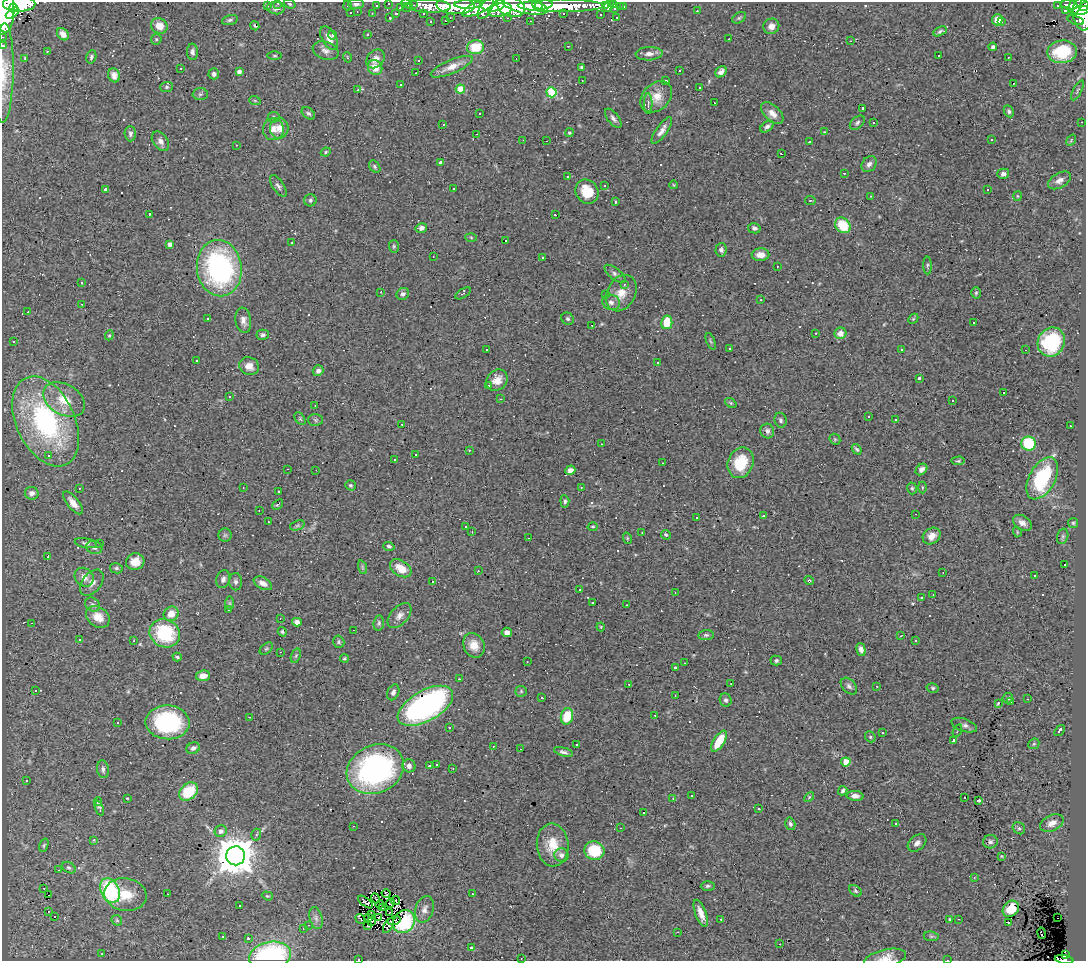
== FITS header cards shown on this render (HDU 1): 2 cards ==
NAXIS1  =                 1084
NAXIS2  =                  959

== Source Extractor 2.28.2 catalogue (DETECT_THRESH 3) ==
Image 1084 x 959 px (HDU 1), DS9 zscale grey, 1 PNG px = 1 image px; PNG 1088 x 963 px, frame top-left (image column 1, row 959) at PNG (2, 2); each listed source drawn as its Kron ellipse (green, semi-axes under 4 px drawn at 4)
Background 0.845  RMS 0.071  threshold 0.212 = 3 sigma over >= 5 px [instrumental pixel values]
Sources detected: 474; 1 with non-positive FLUX_AUTO (blend fragments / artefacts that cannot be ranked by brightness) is neither listed nor drawn; the other 473 listed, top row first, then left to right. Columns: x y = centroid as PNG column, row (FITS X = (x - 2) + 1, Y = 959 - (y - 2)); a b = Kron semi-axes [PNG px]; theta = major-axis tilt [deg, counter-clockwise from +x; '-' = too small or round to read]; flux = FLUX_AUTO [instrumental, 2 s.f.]
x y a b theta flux
278 3 3 2 - 9.6
388 3 3 2 - 17
19 4 16 7 0 2700
290 4 6 4 -19 7.5
356 4 8 5 2 14
407 4 6 3 -35 44
468 4 14 4 0 910
614 4 3 3 - 7.4
414 5 3 2 - 5.6
455 5 19 8 -3 1700
493 5 12 6 6 690
537 5 5 3 - 370
543 5 9 4 9 670
561 5 43 6 0 1300
605 5 4 3 - 21
609 5 7 3 61 32
1069 5 8 5 -8 170
1076 5 9 6 68 330
267 6 3 3 - 7.4
347 6 5 4 - 6.3
376 6 3 2 - 7.1
429 6 22 6 -2 400
525 6 23 8 -12 2200
1057 6 2 2 - 4
1084 6 5 4 - 260
480 7 19 6 27 890
511 7 14 9 -18 1400
620 7 2 2 - 3.4
623 7 3 3 - 4.7
13 8 4 4 - 640
276 8 9 6 -5 18
400 8 3 2 - 3.9
406 8 4 3 - 8.1
486 8 12 6 61 510
615 8 3 3 - 14
5 9 23 9 -89 4100
500 10 12 6 14 590
1081 10 8 4 7 420
357 11 3 2 - 2.4
697 11 3 2 - 12
1065 11 3 2 - 5.9
351 12 3 2 - 6.1
12 13 7 4 34 600
372 13 2 2 - 4.4
396 13 3 2 - 5.5
563 13 3 2 - 4.1
423 14 3 2 - 7.5
601 14 2 2 - 4.5
1082 14 16 9 -82 850
617 17 2 2 - 3.6
390 18 3 3 - 5.8
450 18 2 2 - 4.7
508 18 3 2 - 8.4
739 18 7 5 30 8.5
230 20 8 5 16 10
997 20 5 5 - 49
1076 20 8 3 -17 27
431 21 3 2 - 4.8
446 21 2 2 - 3.6
530 21 2 2 - 3.3
1001 21 3 3 - 28
159 26 8 7 - 67
255 26 5 2 - 5.6
771 26 8 7 - 26
940 31 7 4 26 10
63 34 7 5 -47 30
368 34 3 2 - 5.2
332 35 4 3 - 8.2
2 37 2 2 - 7.2
329 38 13 7 -60 40
156 39 5 5 - 6.9
729 39 3 2 - 5.4
850 41 2 2 - 3.2
3 46 3 2 - 14
568 46 3 2 - 2.6
475 47 8 7 - 130
993 47 4 3 - 14
47 51 2 2 - 2.8
325 51 13 8 -19 27
192 52 8 5 -88 15
1062 52 15 11 4 180
649 54 13 6 3 28
939 55 3 3 - 48
275 56 7 3 0 6.3
91 57 7 5 73 11
347 57 5 3 - 4.9
1008 57 2 2 - 3.2
25 58 4 3 - 5.2
375 59 10 8 47 36
516 59 2 2 - 2.4
419 60 3 3 - 14
452 67 22 7 23 57
582 67 3 3 - 11
181 68 3 2 - 6.1
375 68 8 7 - 63
679 71 3 3 - 30
239 72 4 4 - 20
721 72 6 5 - 19
4 73 50 9 89 97
416 73 2 2 - 2.4
214 74 5 5 - 15
114 75 7 6 - 24
582 80 2 2 - 2.5
666 81 3 3 - 6.3
401 84 3 3 - 33
1013 84 2 2 - 3.3
167 87 6 5 - 9.2
699 87 3 3 - 18
460 89 5 4 - 130
358 90 3 3 - 68
1077 90 11 4 63 8.3
551 92 5 5 - 290
200 94 7 6 - 11
656 97 18 13 44 67
255 101 6 3 -20 5.6
648 103 10 3 -89 13
714 103 3 2 - 3
863 108 3 3 - 8.2
1009 111 6 4 -64 8.9
308 113 7 5 -37 11
772 113 13 7 -44 38
479 114 2 2 - 4.6
273 117 6 5 - 8.4
613 118 11 5 -52 18
874 122 3 3 - 26
1082 122 2 2 - 2.6
857 123 9 5 41 12
443 124 3 2 - 15
767 127 7 4 35 15
279 128 10 9 - 44
273 129 11 10 - 38
662 131 16 5 54 27
824 132 3 3 - 4
570 133 4 4 - 10
130 134 7 5 -88 16
476 134 2 2 - 3.8
992 139 3 3 - 40
523 140 3 2 - 4.4
1071 140 6 3 55 4.7
160 141 11 7 -51 24
546 141 3 2 - 18
809 142 3 2 - 3
236 145 2 2 - 2.8
326 152 5 4 - 6.2
781 154 3 2 - 5.2
441 163 4 4 - 22
869 164 9 7 50 21
375 166 7 5 -53 8.2
844 173 2 2 - 2.8
1003 174 6 5 - 18
567 177 3 3 - 9
1059 180 12 7 30 25
605 185 3 3 - 13
674 185 4 2 - 3.5
278 186 12 5 -56 15
454 189 3 3 - 9.3
988 189 3 3 - 45
105 190 4 3 - 22
587 192 13 11 -56 110
871 196 2 2 - 2.3
1017 196 5 3 - 4.4
310 200 6 6 - 11
810 201 5 3 - 6.1
615 202 3 3 - 62
149 214 3 3 - 7.7
555 215 3 2 - 4.2
843 225 8 7 - 150
421 228 6 4 15 19
754 228 6 5 - 16
471 237 5 3 - 5.2
506 241 3 3 - 14
292 243 2 2 - 3.3
170 244 4 4 - 22
394 246 6 5 - 7.7
721 250 7 5 85 14
760 255 9 6 1 41
433 257 2 2 - 3.4
542 257 3 3 - 290
927 265 9 3 -88 8
777 266 3 2 - 4
219 268 28 22 -82 1000
615 274 13 5 -39 17
82 283 3 2 - 4.7
624 284 3 3 - 9.2
381 292 3 3 - 7.1
463 293 9 3 32 5.5
621 293 19 14 62 73
976 293 6 5 - 7.7
403 294 6 5 - 16
606 295 3 3 - 4.2
761 300 3 2 - 6.2
611 302 9 7 -21 21
82 304 2 2 - 2.8
28 312 3 2 - 6.4
208 318 3 3 - 20
568 319 6 5 - 10
913 319 6 4 45 5.7
243 320 13 8 -82 29
667 322 7 5 79 81
974 323 3 3 - 110
592 325 3 2 - 2.8
816 333 3 2 - 8.8
840 333 6 6 - 39
109 335 5 4 - 6
263 335 6 5 - 13
711 341 9 4 -68 7.2
14 342 3 3 - 78
1051 342 15 13 62 300
729 348 3 3 - 8.8
901 349 3 3 - 23
487 350 3 3 - 7.2
1025 350 2 2 - 3.4
196 360 3 3 - 41
658 363 3 3 - 9.2
249 366 10 8 -23 40
318 371 5 5 - 19
919 378 3 3 - 16
497 380 11 9 42 48
489 386 4 3 - 5.8
1003 393 3 3 - 57
229 397 3 3 - 31
500 399 2 2 - 3.5
64 400 22 15 -30 120
952 401 3 2 - 5
731 403 6 4 -36 6.9
315 406 2 2 - 2.9
868 417 3 2 - 4.7
300 419 7 4 -56 7.1
315 420 7 6 - 10
781 420 7 6 - 11
896 420 3 3 - 15
46 421 48 29 -65 810
402 424 2 2 - 4.4
1070 426 3 2 - 9.1
767 431 7 7 - 18
835 439 6 5 - 6.6
601 444 3 2 - 3.8
1028 444 7 7 - 220
857 449 6 3 -52 8.9
469 450 3 2 - 15
415 455 3 2 - 4.8
49 456 3 3 - 5.3
394 459 3 3 - 52
958 461 7 4 3 7.1
663 463 2 2 - 3.5
741 463 16 12 67 150
287 469 3 2 - 5.5
921 469 7 5 43 19
316 470 2 2 - 2.4
570 470 5 4 - 20
1042 478 23 13 61 420
350 485 5 5 - 8.2
581 487 3 2 - 7.1
922 487 6 3 90 4.9
79 488 2 2 - 3.9
243 488 2 2 - 3.4
912 488 6 4 -74 7.9
279 492 3 3 - 250
32 493 7 6 - 19
565 501 6 4 -84 11
73 503 14 6 -51 42
278 504 6 3 40 7.2
259 510 3 2 - 5.5
915 514 2 2 - 3
763 516 3 3 - 14
697 518 3 3 - 35
268 522 3 2 - 2.8
1022 523 10 7 -33 30
1073 523 5 5 - 6.6
297 525 8 4 20 8.5
466 526 3 2 - 4.5
593 527 5 4 - 6.3
472 532 2 2 - 4.4
1017 532 5 3 - 3.8
642 533 2 2 - 2.6
225 535 6 6 - 11
666 535 5 4 - 7
932 536 9 7 34 38
1063 536 8 5 73 11
529 538 3 2 - 9.9
627 538 6 3 -72 5.2
86 543 11 4 -10 13
100 543 4 3 - 4.1
389 546 6 4 -18 11
94 548 8 6 -15 16
48 556 3 3 - 8.6
135 562 9 8 - 60
1064 564 3 3 - 45
362 567 7 4 -71 8.3
116 568 6 5 - 9.4
401 568 12 7 -32 73
478 571 2 2 - 2.9
943 572 2 2 - 2.7
1034 576 3 3 - 38
84 577 10 9 - 40
223 579 9 7 73 17
809 581 5 4 - 6.8
236 582 8 6 -88 15
433 582 3 3 - 74
92 583 15 9 51 35
263 583 10 5 -28 35
579 590 3 3 - 24
675 593 3 2 - 4.8
933 595 2 2 - 3.2
921 598 3 3 - 42
230 603 7 4 -90 7.2
593 603 3 3 - 170
92 604 8 6 -41 13
627 605 3 2 - 5.9
229 610 3 2 - 3.5
171 614 8 7 - 54
400 616 15 8 47 33
98 617 13 9 -36 62
280 618 2 2 - 3.6
297 622 5 4 - 25
32 623 3 2 - 7.5
379 623 7 5 83 9.7
601 627 4 4 - 4.2
354 630 2 2 - 2.8
282 632 5 4 - 7.3
507 632 5 4 - 20
165 633 16 14 -26 290
706 635 8 5 5 11
901 636 4 2 - 3.3
79 639 3 2 - 4.5
134 641 3 2 - 6.4
915 641 3 3 - 8.1
339 642 6 5 - 8.8
474 645 12 10 -65 55
266 649 7 5 40 7.2
861 650 7 4 -73 23
280 652 2 2 - 24
296 656 7 4 70 8
177 657 4 3 - 9.1
344 659 4 4 - 7
776 661 5 5 - 10
527 662 2 2 - 3
685 663 2 2 - 3.3
675 668 3 2 - 5.1
203 676 7 5 8 44
459 679 3 3 - 5.4
629 684 3 2 - 11
731 684 2 2 - 2.6
849 686 10 6 -47 16
877 686 3 2 - 4.4
933 688 6 4 -14 8.5
35 690 3 3 - 20
521 691 5 5 - 7.9
393 692 8 5 66 15
675 695 3 2 - 4.2
542 697 3 3 - 5.6
1008 698 5 5 - 11
1028 699 2 2 - 3.4
726 700 7 6 - 12
1011 702 3 2 - 5.3
998 703 3 3 - 8.4
425 706 30 15 29 1100
655 715 3 2 - 80
567 716 8 6 77 140
249 717 2 2 - 2.9
168 722 22 17 -3 480
117 723 3 2 - 6.2
964 725 13 6 -19 19
449 727 3 2 - 21
957 731 7 4 66 7.2
1059 731 6 3 51 28
882 733 3 2 - 8
870 737 6 5 - 7.8
953 740 3 3 - 20
719 741 12 5 59 120
1034 744 6 5 - 6.7
577 745 3 3 - 22
493 746 3 2 - 22
193 748 7 5 25 17
520 749 2 2 - 3.3
563 752 10 4 -15 15
846 762 4 4 - 110
436 764 3 2 - 4.8
409 766 7 6 - 23
429 766 3 3 - 16
453 768 2 2 - 3.1
103 769 9 6 -82 15
375 769 29 24 26 1000
26 780 3 3 - 15
843 791 5 4 - 10
188 792 10 7 43 160
692 796 3 3 - 77
855 796 8 5 -3 25
809 797 6 3 46 5.3
127 798 3 2 - 3.3
673 798 4 3 - 5.8
964 798 3 2 - 29
979 800 4 3 - 9
98 802 4 4 - 8.8
99 808 8 4 -67 7
759 809 3 3 - 59
643 812 3 3 - 260
1052 823 12 8 26 35
790 824 6 5 - 12
896 824 3 3 - 45
353 826 3 2 - 4.3
620 828 3 2 - 3.6
1019 828 7 5 -39 8.8
221 831 6 5 - 21
256 835 6 4 73 10
94 840 3 3 - 12
990 842 7 6 - 14
917 843 10 7 40 24
44 845 7 4 72 7.6
553 845 21 16 -86 110
594 851 10 9 - 190
561 855 7 7 - 17
236 856 9 9 - 15000
1001 856 3 3 - 3.6
69 868 7 5 -31 11
59 870 3 3 - 3.5
974 878 4 3 - 4.4
708 886 7 4 1 9.6
44 888 3 2 - 5.3
110 891 13 9 -62 480
855 891 7 5 -43 7.9
167 894 2 2 - 2.7
386 894 4 2 - 1.3
472 894 2 2 - 3.9
48 895 4 2 - 21
125 895 21 16 -8 120
267 896 6 4 -19 6.3
376 898 5 2 - 4.8
396 901 4 2 - 0.06
365 902 9 3 -37 7
390 903 5 2 - 5
379 904 4 2 - 4.7
239 905 3 3 - 35
382 908 3 2 - 4.9
424 909 14 9 72 31
1011 909 9 7 48 65
49 911 2 2 - 4.8
389 913 3 2 - 3.2
701 913 14 5 -69 40
371 914 3 2 - 4.2
55 917 3 3 - 21
316 918 11 6 -75 20
368 918 4 2 - 4.1
378 918 3 2 - 4.2
1058 918 2 2 - 4.6
360 919 5 2 - 7.1
721 919 3 3 - 6.3
950 919 4 3 - 6.3
959 919 2 2 - 2.8
117 920 6 4 -46 7.1
371 921 3 2 - 2.4
394 921 6 3 17 3
404 921 12 10 49 310
1008 923 3 2 - 8.9
308 925 3 2 - 2.9
368 926 3 2 - 6.5
388 926 8 3 61 7.2
303 929 3 2 - 3.2
678 932 3 2 - 16
1041 933 6 3 -80 37
223 936 3 3 - 7.6
931 936 7 5 -8 7.5
248 938 3 3 - 10
780 944 3 2 - 5
472 948 4 4 - 17
102 954 2 2 - 3.8
1065 955 4 3 - 48
270 956 21 14 12 620
521 958 3 2 - 3.8
358 959 2 2 - 4.9
885 959 21 9 14 45
1064 959 9 4 -8 140
948 960 3 2 - 7.7
At the frame edge (FLAGS 8, measured only in part): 15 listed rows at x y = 278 3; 388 3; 19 4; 356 4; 407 4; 1084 6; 5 9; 2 37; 3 46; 4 73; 270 956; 358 959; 885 959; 1064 959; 948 960
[1 non-positive-flux detection neither listed nor drawn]